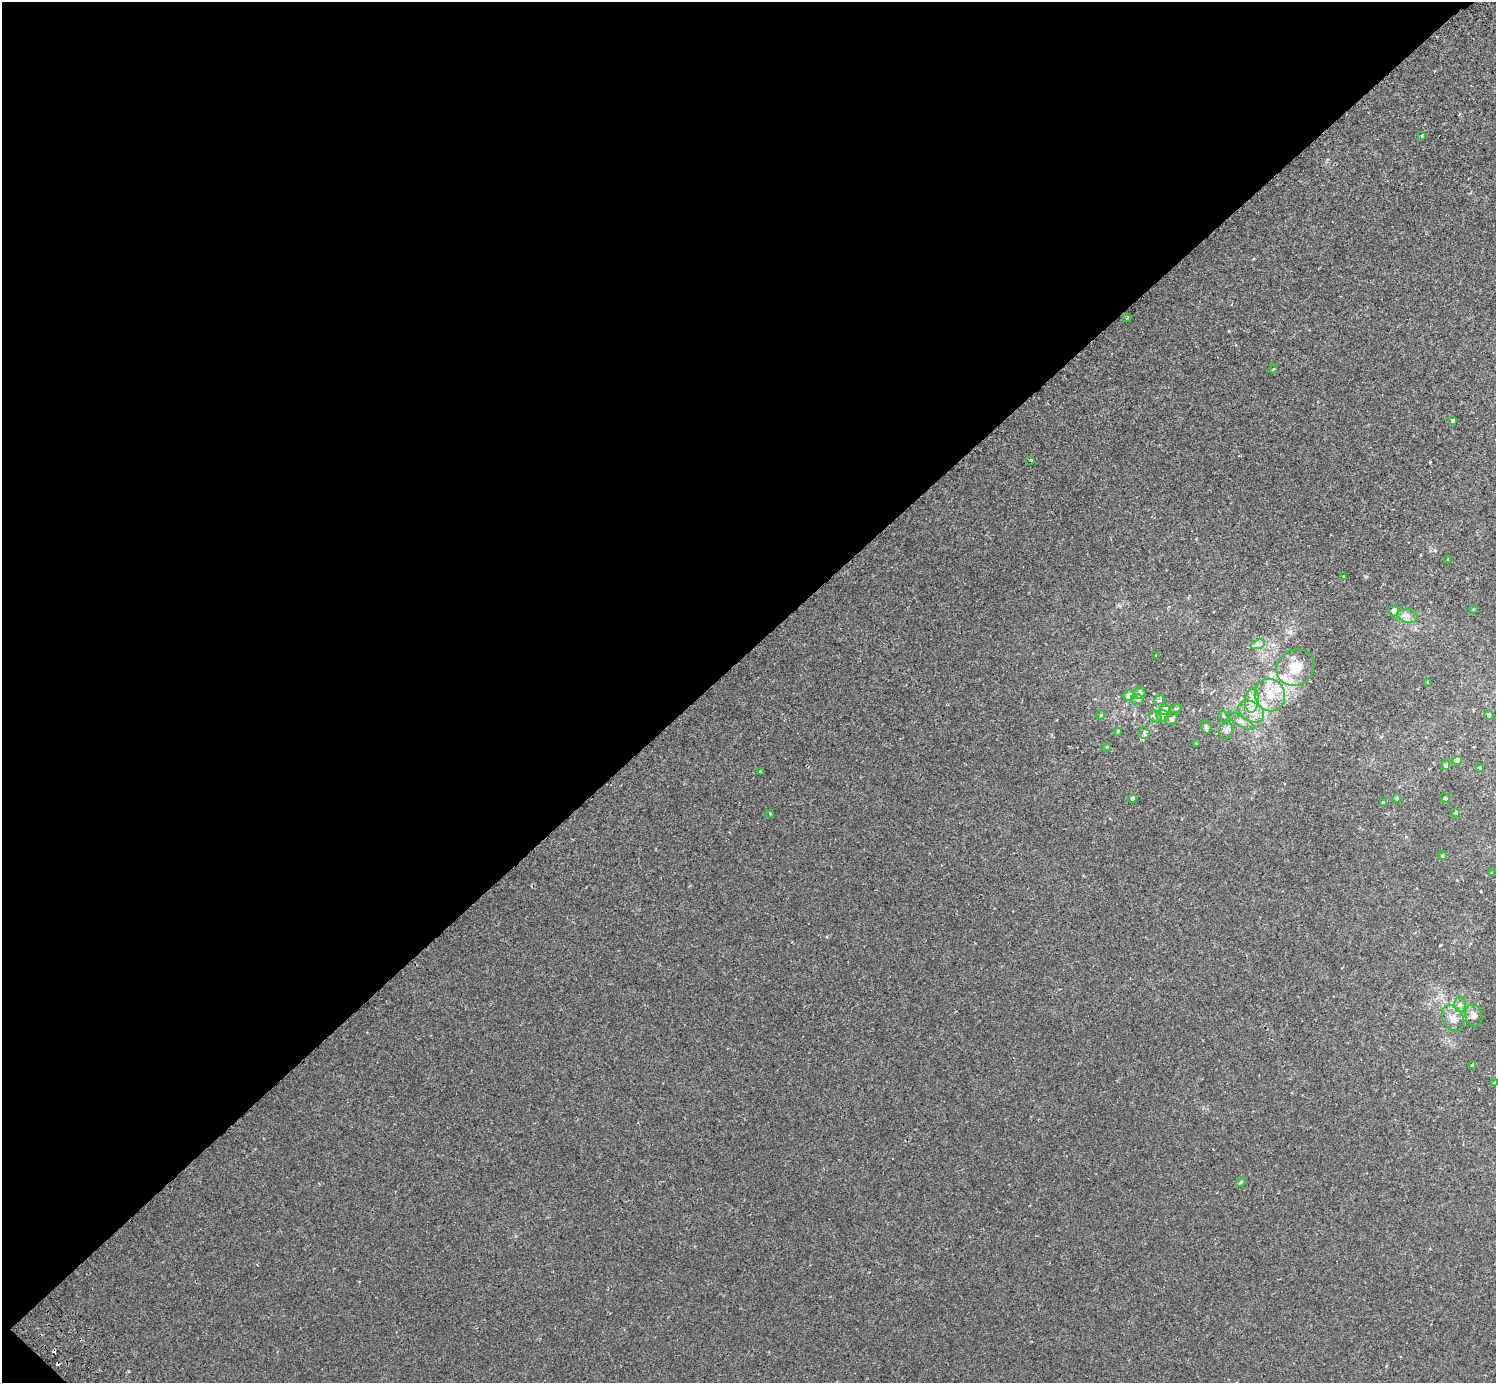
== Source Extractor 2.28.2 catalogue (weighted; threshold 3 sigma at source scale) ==
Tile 5 of 4 x 4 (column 1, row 2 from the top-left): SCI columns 45-1538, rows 2967-4347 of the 6070 x 6071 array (HDU 1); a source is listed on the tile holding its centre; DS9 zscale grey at full resolution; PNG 1498 x 1385 px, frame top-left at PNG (2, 2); each listed source drawn as its Kron ellipse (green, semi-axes under 4 px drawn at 4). Shown black and unused: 47% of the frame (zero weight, under 2 of 3 exposures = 3% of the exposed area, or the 3 px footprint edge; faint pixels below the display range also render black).
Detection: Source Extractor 2.28.2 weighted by HDU 2 'WHT'; one run over the whole footprint, this tile lists its part. Background 0.00212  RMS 0.0043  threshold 0.0192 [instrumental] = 3 sigma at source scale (4.5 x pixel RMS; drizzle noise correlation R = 1.50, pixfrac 1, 0.05/0.05 arcsec/px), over >= 5 px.
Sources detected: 61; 2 cosmic-ray / hot-pixel residue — neither listed nor drawn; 5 inside a brighter listed object's ellipse — not listed separately; the other 54 listed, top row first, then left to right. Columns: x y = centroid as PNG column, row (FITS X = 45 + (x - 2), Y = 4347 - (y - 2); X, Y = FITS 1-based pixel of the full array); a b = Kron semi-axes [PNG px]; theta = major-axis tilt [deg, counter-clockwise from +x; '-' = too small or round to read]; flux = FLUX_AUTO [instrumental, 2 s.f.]
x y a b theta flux
1421 135 4 3 - 0.86
1127 318 4 3 - 0.49
1273 369 5 3 - 0.34
1453 420 4 3 - 0.67
1031 460 3 3 - 0.55
1448 559 3 2 - 0.3
1344 577 3 3 - 1.1
1473 609 4 3 - 0.42
1394 611 6 5 - 1.6
1407 616 10 7 -12 2
1258 644 7 4 18 1.2
1156 655 3 3 - 0.3
1295 667 20 17 37 9.9
1428 682 4 3 - 0.53
1140 693 6 5 - 1.7
1129 695 5 5 - 2.7
1270 695 16 15 - 8.5
1138 699 6 5 - 0.74
1160 700 6 4 28 0.79
1252 700 12 7 85 2.9
1176 708 6 3 18 0.53
1165 710 5 5 - 6.3
1251 712 14 10 -32 5.4
1101 715 5 3 - 0.37
1489 715 4 4 - 1.5
1163 716 6 5 - 2.4
1223 716 6 5 - 0.61
1155 717 7 5 -48 0.87
1171 719 6 5 - 2
1241 722 14 5 -29 1.9
1206 727 7 5 -60 0.87
1118 731 4 4 - 0.51
1226 731 9 6 75 1.5
1144 733 6 5 - 0.82
1196 743 4 3 - 0.37
1107 747 4 4 - 0.42
1457 760 4 4 - 4
1445 765 5 4 - 1.2
1480 768 4 3 - 0.51
760 772 3 3 - 0.64
1132 798 4 4 - 1.2
1397 798 4 4 - 0.74
1445 798 5 3 - 0.82
1383 802 4 4 - 0.69
1456 813 4 4 - 0.69
770 814 3 3 - 0.43
1442 856 4 4 - 0.51
1492 873 4 3 - 0.36
1460 1004 7 6 - 1.2
1474 1015 11 8 -78 1.9
1453 1019 14 10 -60 3.5
1473 1065 4 3 - 1.4
1495 1083 4 3 - 1.2
1241 1182 5 4 - 0.58
Isophote crosses this tile's border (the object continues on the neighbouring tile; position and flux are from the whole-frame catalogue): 1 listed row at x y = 1495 1083
Unlisted compact peaks at least as high as the median listed source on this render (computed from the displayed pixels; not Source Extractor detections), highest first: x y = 1440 945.